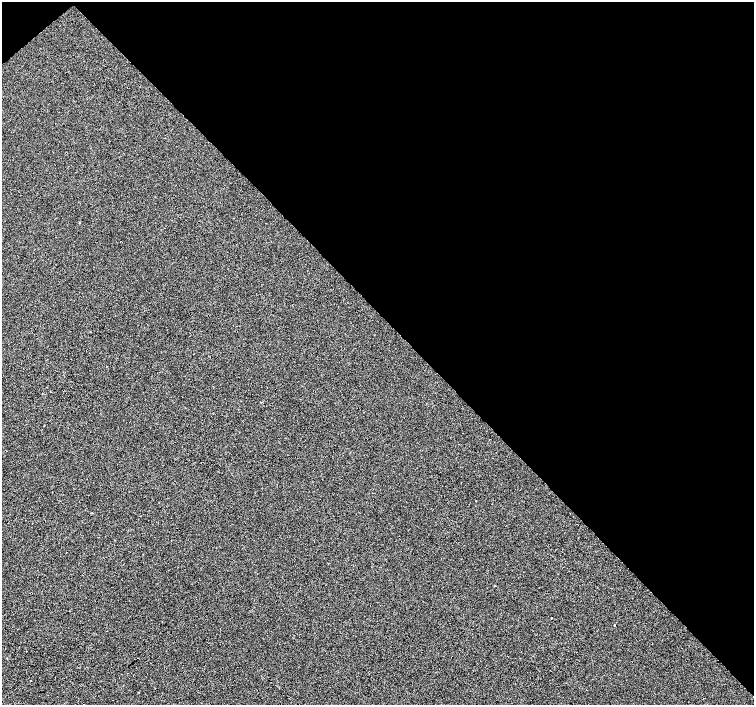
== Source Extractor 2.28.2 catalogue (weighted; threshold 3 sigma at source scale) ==
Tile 3 of 4 x 4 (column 3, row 1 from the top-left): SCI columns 3007-4509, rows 4371-5776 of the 6021 x 5992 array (HDU 1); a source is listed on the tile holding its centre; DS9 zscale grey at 2 x 2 block average (1 PNG px = mean of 2 x 2 image px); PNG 756 x 707 px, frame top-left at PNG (2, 2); no overlay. Shown black and unused: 46% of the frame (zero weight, under 3 of 4 exposures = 2% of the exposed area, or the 3 px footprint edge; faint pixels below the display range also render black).
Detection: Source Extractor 2.28.2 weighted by HDU 2 'WHT'; one run over the whole footprint, this tile lists its part. Background -0.00101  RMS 0.0066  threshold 0.0296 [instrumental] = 3 sigma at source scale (4.5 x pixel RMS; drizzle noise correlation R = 1.50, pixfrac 1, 0.0396/0.0396 arcsec/px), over >= 5 px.
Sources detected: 7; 1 cosmic-ray / hot-pixel residue — not listed; the other 6 listed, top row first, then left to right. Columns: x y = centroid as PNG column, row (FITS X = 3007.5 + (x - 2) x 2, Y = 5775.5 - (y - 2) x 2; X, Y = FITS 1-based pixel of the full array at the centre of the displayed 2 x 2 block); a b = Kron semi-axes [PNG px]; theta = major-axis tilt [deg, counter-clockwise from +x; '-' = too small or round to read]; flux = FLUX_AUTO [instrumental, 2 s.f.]
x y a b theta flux
80 223 2 2 - 1.3
106 366 2 2 - 0.54
313 470 2 2 - 0.64
551 618 2 2 - 6.5
31 681 2 2 - 0.6
84 704 2 2 - 4
Overlapping masked pixels (flux is a lower limit): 1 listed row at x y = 313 470
Isophote crosses this tile's border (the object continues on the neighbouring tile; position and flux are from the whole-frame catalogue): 1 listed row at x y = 84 704